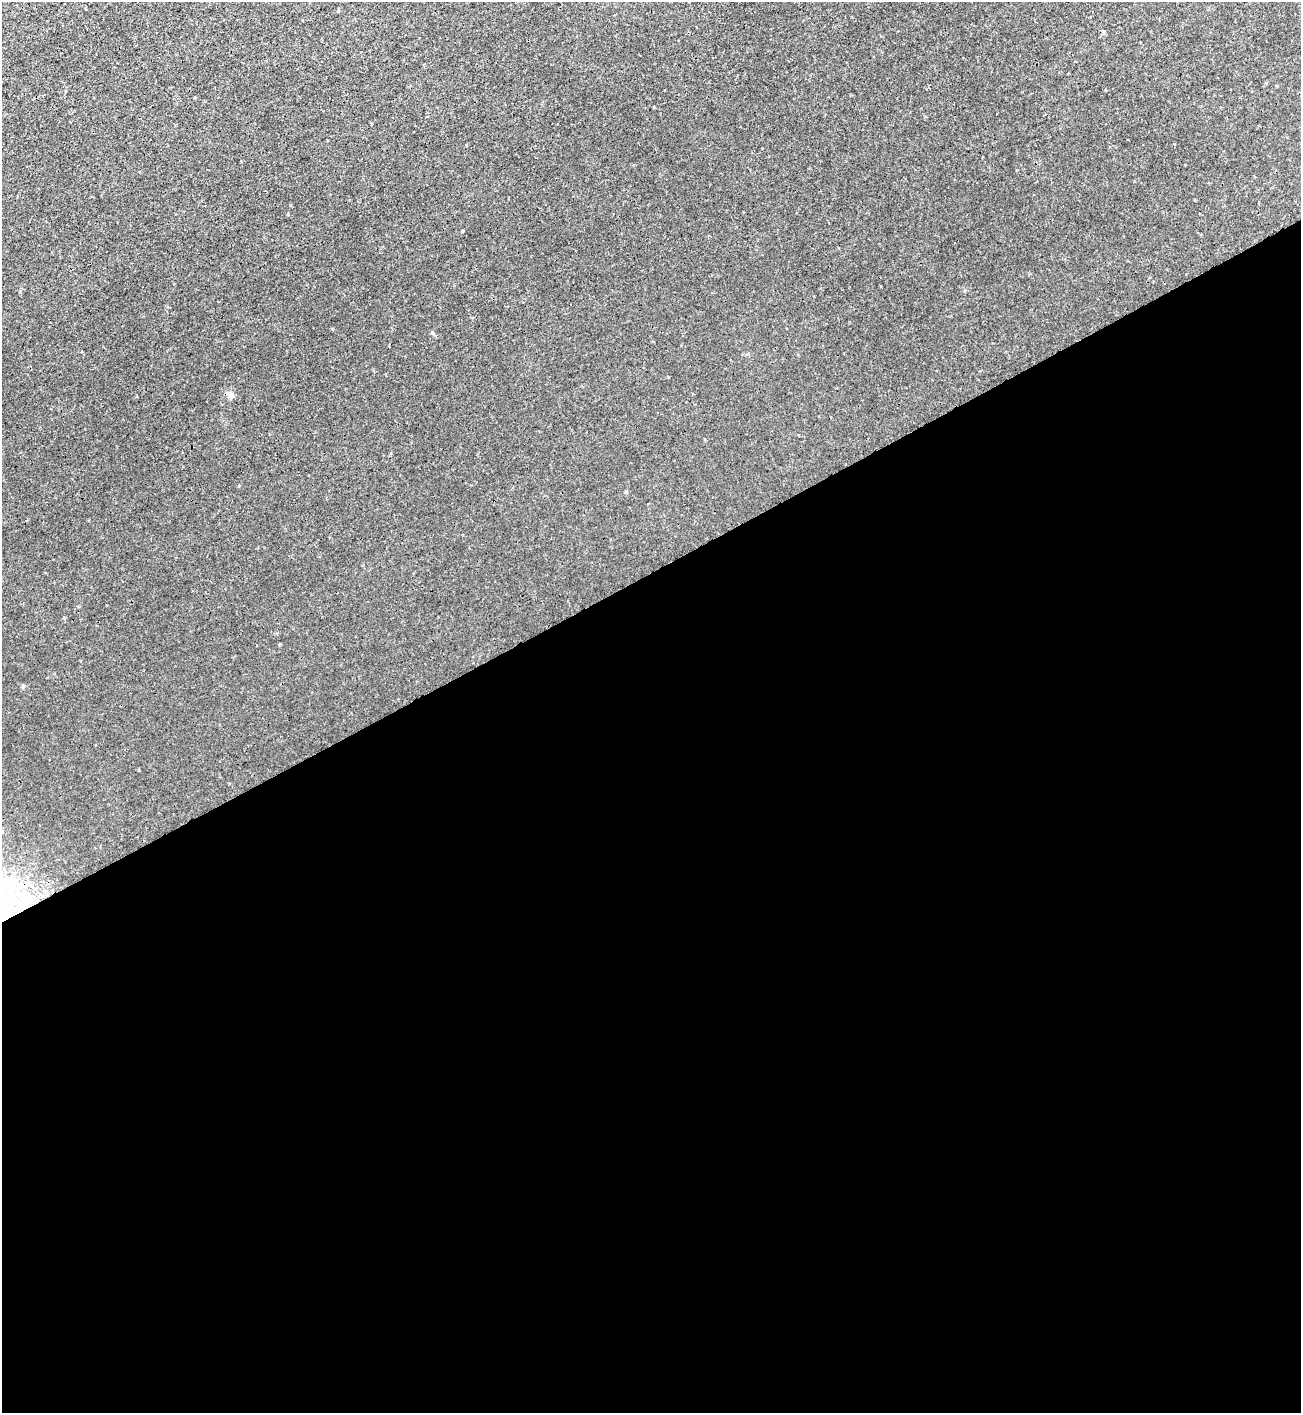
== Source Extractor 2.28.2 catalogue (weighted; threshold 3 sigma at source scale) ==
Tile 15 of 4 x 4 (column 3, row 4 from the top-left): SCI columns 2758-4056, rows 11-1421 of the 5650 x 5664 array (HDU 1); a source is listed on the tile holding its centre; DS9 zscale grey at full resolution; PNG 1303 x 1415 px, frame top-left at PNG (2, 2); no overlay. Shown black and unused: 60% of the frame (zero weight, under 3 of 4 exposures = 1% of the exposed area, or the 3 px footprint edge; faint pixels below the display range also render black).
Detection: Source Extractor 2.28.2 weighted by HDU 2 'WHT'; one run over the whole footprint, this tile lists its part. Background 0.00361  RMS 0.0025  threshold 0.0113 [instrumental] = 3 sigma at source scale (4.5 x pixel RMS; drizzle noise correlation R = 1.50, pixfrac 1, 0.05/0.05 arcsec/px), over >= 5 px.
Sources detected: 6; all 6 listed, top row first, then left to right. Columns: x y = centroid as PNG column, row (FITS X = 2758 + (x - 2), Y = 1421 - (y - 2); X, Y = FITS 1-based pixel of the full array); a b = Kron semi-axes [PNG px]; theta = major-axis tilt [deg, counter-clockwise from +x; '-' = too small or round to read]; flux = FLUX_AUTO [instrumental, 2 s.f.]
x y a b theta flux
338 11 4 3 - 0.22
462 231 3 3 - 1.3
433 333 4 4 - 0.27
229 394 10 4 -42 0.67
23 686 6 3 72 0.27
9 900 52 18 -8 18
Isophote crosses this tile's border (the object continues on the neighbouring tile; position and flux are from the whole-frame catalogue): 1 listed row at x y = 9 900